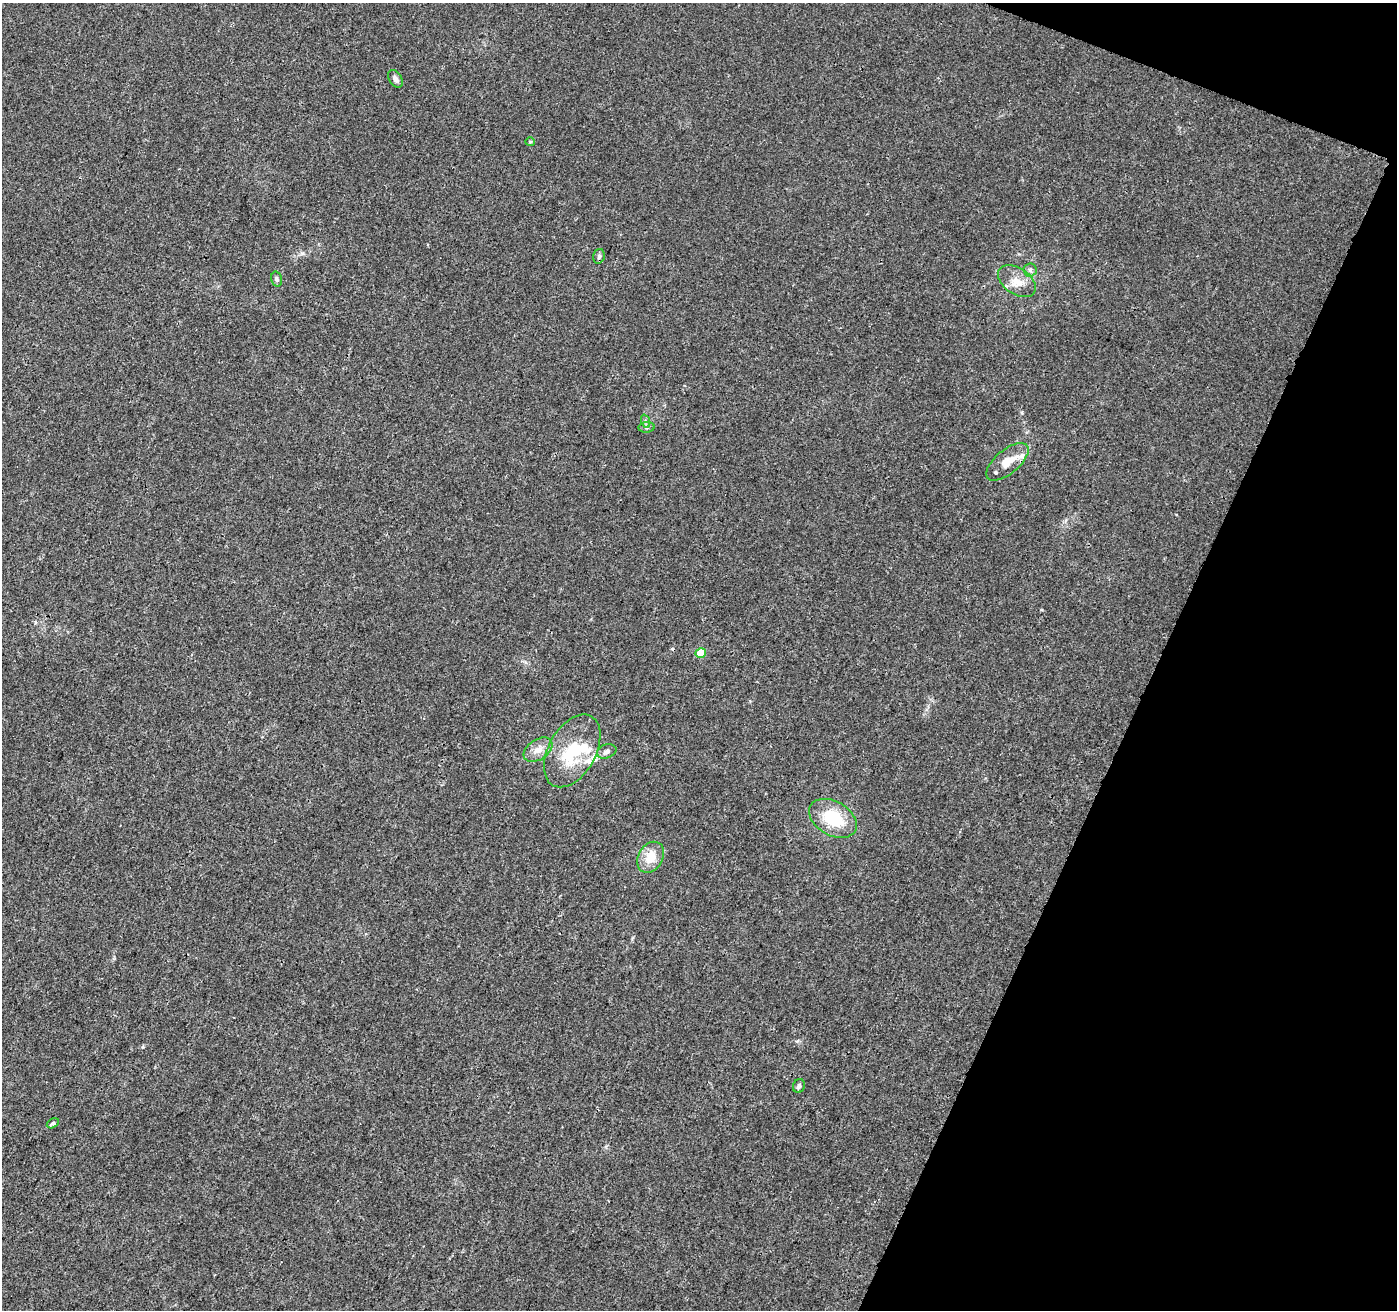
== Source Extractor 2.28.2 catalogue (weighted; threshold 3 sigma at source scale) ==
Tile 8 of 4 x 4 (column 4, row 2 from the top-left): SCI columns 4198-5592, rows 2837-4144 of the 5612 x 5737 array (HDU 1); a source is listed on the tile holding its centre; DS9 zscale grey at full resolution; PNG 1399 x 1312 px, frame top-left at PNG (2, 3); each listed source drawn as its Kron ellipse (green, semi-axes under 4 px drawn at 4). Shown black and unused: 19% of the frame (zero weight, under 3 of 4 exposures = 1% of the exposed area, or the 3 px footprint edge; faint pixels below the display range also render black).
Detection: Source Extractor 2.28.2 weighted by HDU 2 'WHT'; one run over the whole footprint, this tile lists its part. Background 0.00894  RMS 0.0029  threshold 0.0129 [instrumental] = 3 sigma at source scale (4.5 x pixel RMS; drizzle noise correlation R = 1.50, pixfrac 1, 0.0396/0.0396 arcsec/px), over >= 5 px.
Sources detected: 22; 1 inside a brighter object's white glare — neither listed nor drawn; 4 inside a brighter listed object's ellipse — not listed separately; the other 17 listed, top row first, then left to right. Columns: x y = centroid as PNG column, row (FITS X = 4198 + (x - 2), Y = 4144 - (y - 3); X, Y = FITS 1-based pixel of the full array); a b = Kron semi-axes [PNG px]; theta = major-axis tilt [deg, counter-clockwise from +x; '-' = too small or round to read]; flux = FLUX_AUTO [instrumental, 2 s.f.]
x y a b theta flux
395 79 9 6 -57 1.3
530 142 5 4 - 0.33
599 256 7 5 75 0.69
1030 270 6 6 - 0.83
277 279 7 5 -76 0.59
1017 281 21 13 -34 4.2
645 421 7 4 -71 0.54
647 427 8 5 6 0.65
1007 462 25 12 40 4.5
701 653 5 5 - 5.9
538 750 16 10 35 3
572 751 39 23 61 15
607 751 10 6 21 1.2
833 818 26 17 -29 13
651 857 16 12 58 5.2
799 1086 7 5 62 0.77
53 1123 7 4 30 0.44
Unlisted compact peaks at least as high as the median listed source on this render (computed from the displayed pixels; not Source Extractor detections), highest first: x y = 1022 412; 143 1047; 302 253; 797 1041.